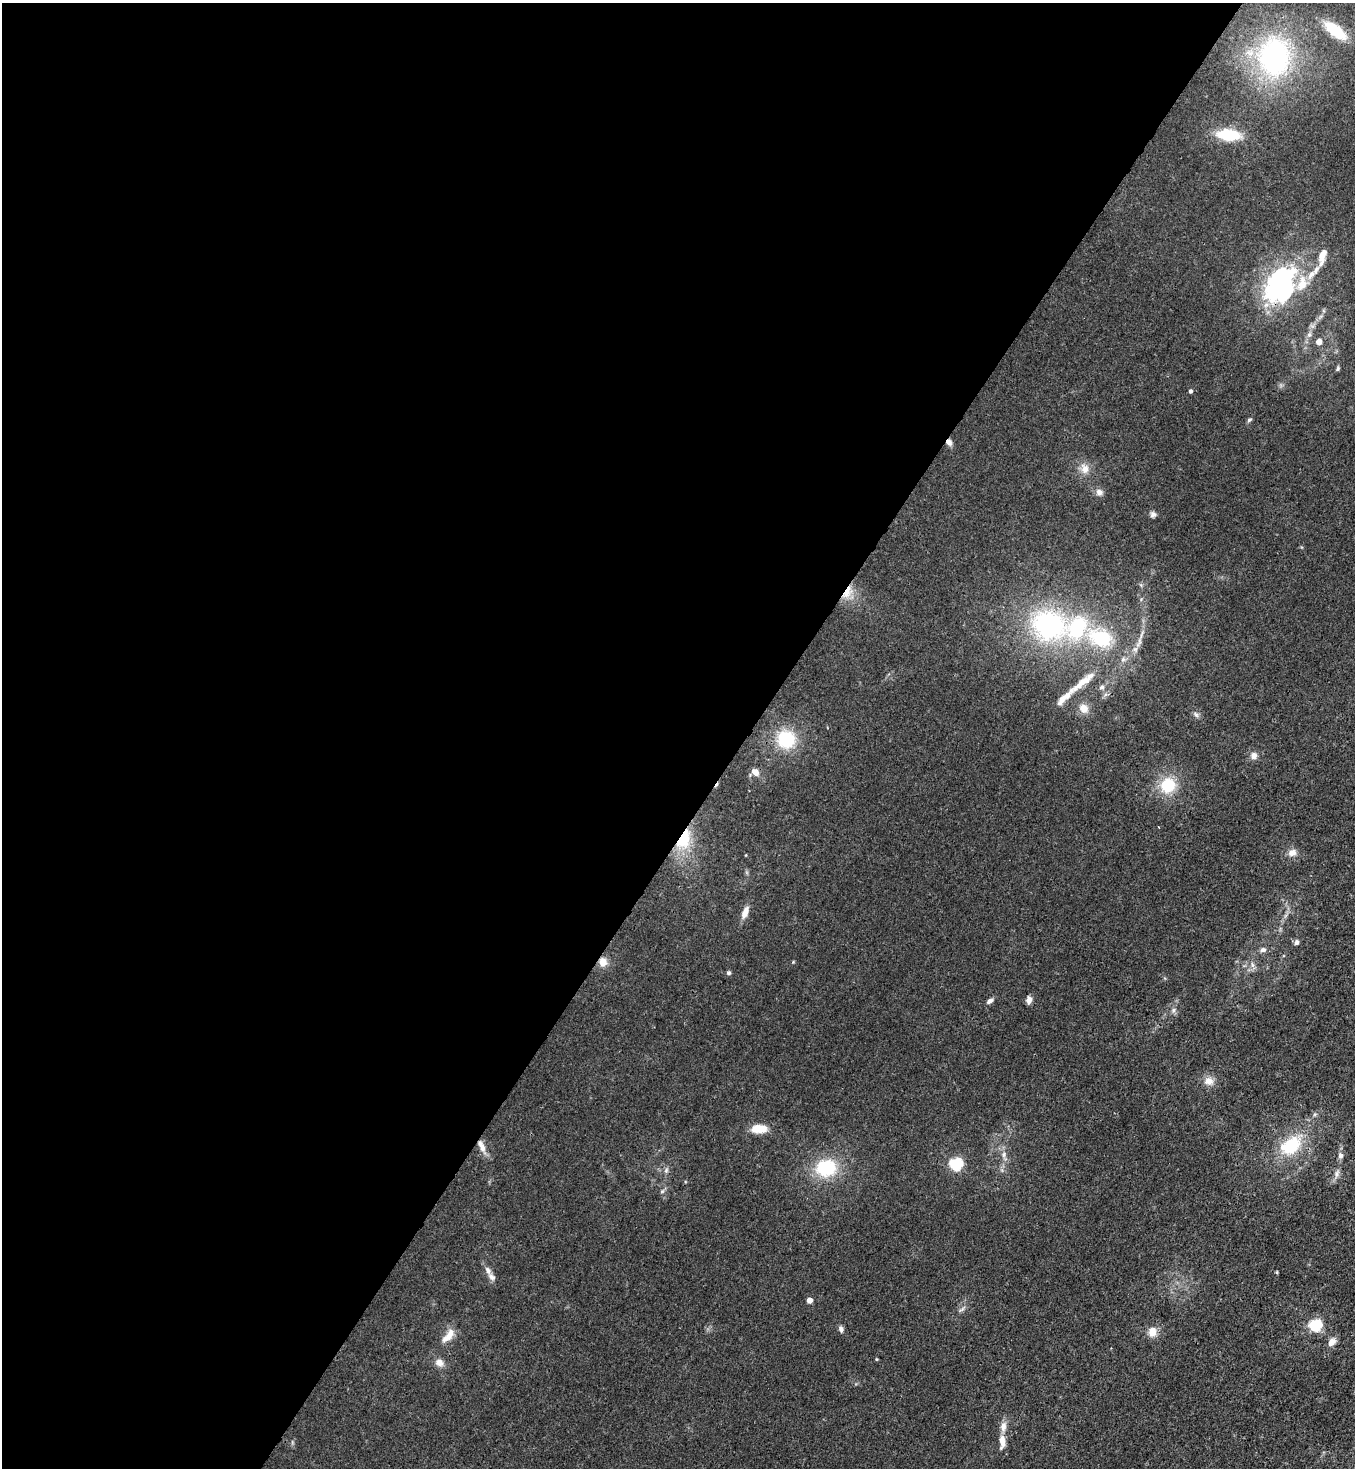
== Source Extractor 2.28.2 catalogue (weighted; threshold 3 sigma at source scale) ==
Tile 5 of 4 x 4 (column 1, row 2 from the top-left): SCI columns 365-1717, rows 2991-4456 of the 6003 x 5980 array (HDU 1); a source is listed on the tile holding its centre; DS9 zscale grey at full resolution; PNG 1357 x 1470 px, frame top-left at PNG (2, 3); no overlay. Shown black and unused: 55% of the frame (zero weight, under 3 of 4 exposures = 7% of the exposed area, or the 3 px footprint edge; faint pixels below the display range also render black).
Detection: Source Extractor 2.28.2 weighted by HDU 2 'WHT'; one run over the whole footprint, this tile lists its part. Background 0.0202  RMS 0.0028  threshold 0.0128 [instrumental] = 3 sigma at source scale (4.5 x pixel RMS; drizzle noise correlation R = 1.50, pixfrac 1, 0.05/0.05 arcsec/px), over >= 5 px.
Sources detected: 70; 1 cosmic-ray / hot-pixel residue — not listed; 7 inside a brighter listed object's ellipse — not listed separately; the other 62 listed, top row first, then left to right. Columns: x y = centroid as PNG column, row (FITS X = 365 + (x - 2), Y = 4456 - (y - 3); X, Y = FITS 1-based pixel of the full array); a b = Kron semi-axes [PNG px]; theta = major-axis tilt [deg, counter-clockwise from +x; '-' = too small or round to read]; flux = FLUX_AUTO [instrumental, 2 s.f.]
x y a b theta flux
1335 30 26 11 -38 11
1274 57 46 37 88 49
1228 135 23 11 -5 12
1322 255 20 10 69 3.8
1279 285 42 29 61 50
1309 335 9 6 63 1.1
1319 342 6 6 - 2.2
1338 369 7 5 54 0.5
1190 391 5 4 - 0.55
1249 420 7 5 31 0.5
949 442 8 6 -66 1.4
1085 469 13 11 -88 2.7
1099 492 9 8 - 1.5
1153 514 7 7 - 0.89
847 592 19 10 60 4.1
1049 625 47 38 -19 46
1101 638 27 19 -22 18
1139 642 21 6 71 2.4
1123 660 8 6 69 0.97
1084 681 49 9 39 6.3
1102 687 8 6 16 0.82
1084 708 12 11 - 2.9
1196 715 9 5 -62 0.76
786 739 21 20 - 13
1254 756 9 9 - 1.5
755 772 9 7 -49 2.2
1168 785 19 17 53 9.6
1159 827 3 2 - 0.2
684 839 23 14 68 12
1292 853 11 9 20 1.9
745 912 16 7 68 2.4
1296 942 7 6 - 0.87
1263 950 8 6 20 1.1
603 962 11 10 - 2.7
793 962 5 4 - 0.25
1252 965 7 5 -88 0.8
729 973 5 5 - 0.59
1029 1000 9 6 82 1.4
990 1001 9 5 32 1.1
1173 1010 8 5 29 0.79
1209 1081 12 11 - 2.4
759 1129 14 7 0 6.5
1291 1146 24 17 35 14
482 1147 19 7 -65 2.5
1004 1154 8 7 - 1.1
1340 1155 9 6 88 1.2
956 1164 6 5 - 46
826 1168 23 19 6 16
666 1170 8 5 69 0.71
1337 1174 14 6 78 1.4
662 1191 7 5 45 0.54
488 1270 13 7 -66 1.5
1277 1272 4 3 - 0.32
809 1300 4 4 - 3
962 1309 10 4 35 0.71
1315 1325 6 5 - 41
841 1329 8 6 -77 0.9
1152 1332 13 11 81 2.6
450 1335 19 10 66 3
1332 1342 12 8 50 2
439 1363 12 9 -37 2
1002 1442 21 8 89 2.6
Overlapping masked pixels (flux is a lower limit): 7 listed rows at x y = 1279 285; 949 442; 847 592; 684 839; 603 962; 1291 1146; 482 1147